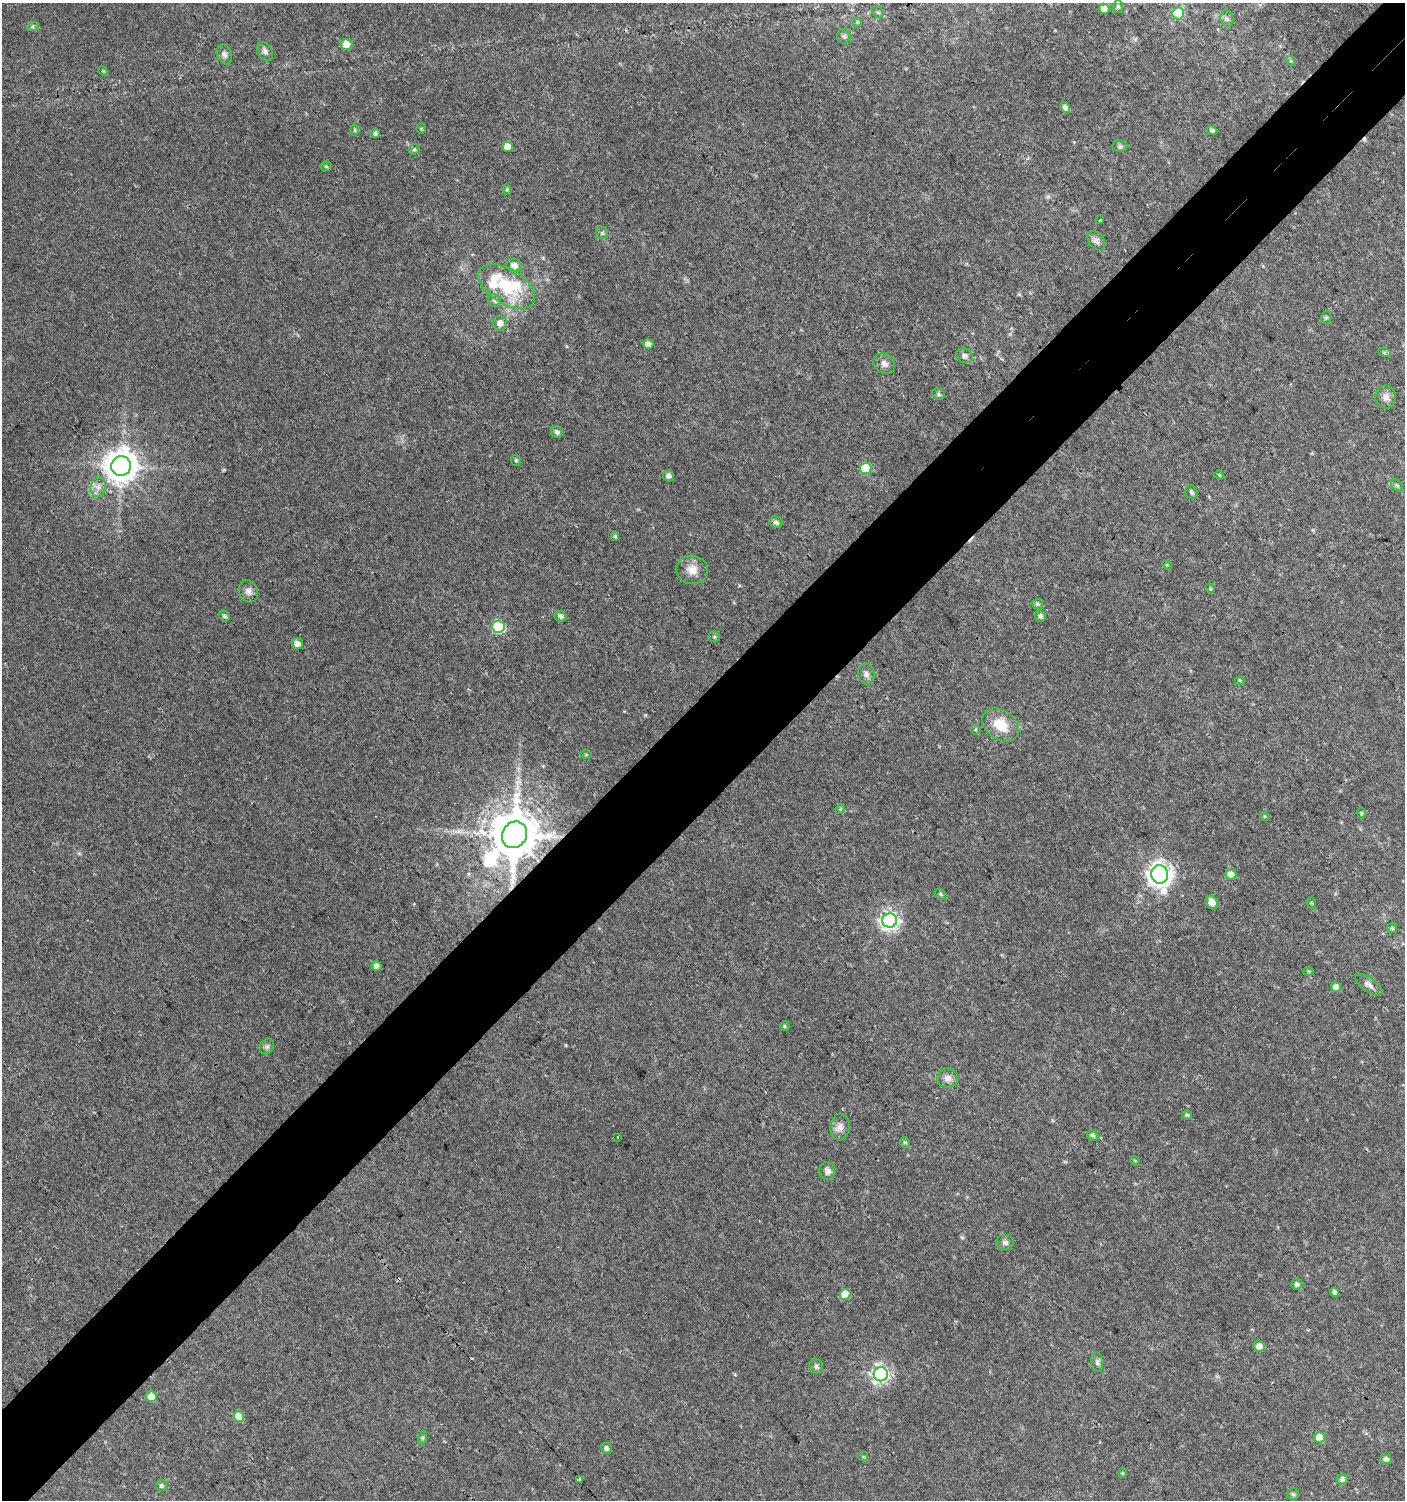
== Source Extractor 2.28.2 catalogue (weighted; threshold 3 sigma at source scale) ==
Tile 10 of 4 x 4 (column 2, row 3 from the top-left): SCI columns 1609-3011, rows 1532-3029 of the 6061 x 6086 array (HDU 1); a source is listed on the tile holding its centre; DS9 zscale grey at full resolution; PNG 1407 x 1502 px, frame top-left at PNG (2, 3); each listed source drawn as its Kron ellipse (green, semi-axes under 4 px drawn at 4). Shown black and unused: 8% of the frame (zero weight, under 3 of 4 exposures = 4% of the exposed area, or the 3 px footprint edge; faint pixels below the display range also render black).
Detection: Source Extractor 2.28.2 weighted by HDU 2 'WHT'; one run over the whole footprint, this tile lists its part. Background 0.00379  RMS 0.0021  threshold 0.00932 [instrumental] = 3 sigma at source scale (4.5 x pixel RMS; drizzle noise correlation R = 1.50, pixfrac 1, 0.0396/0.0396 arcsec/px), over >= 5 px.
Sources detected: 115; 3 cosmic-ray / hot-pixel residue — neither listed nor drawn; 3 inside a brighter listed object's ellipse — not listed separately; the other 109 listed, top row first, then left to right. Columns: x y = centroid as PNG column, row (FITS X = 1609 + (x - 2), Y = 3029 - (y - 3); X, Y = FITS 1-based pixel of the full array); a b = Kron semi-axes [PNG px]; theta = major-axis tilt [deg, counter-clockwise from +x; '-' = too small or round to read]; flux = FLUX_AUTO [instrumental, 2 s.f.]
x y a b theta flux
1118 7 6 5 - 0.38
1104 9 5 5 - 1.8
878 12 6 5 - 0.35
1178 13 6 6 - 11
1227 19 8 6 -72 0.68
857 22 5 5 - 0.27
33 26 6 4 19 0.32
844 36 7 6 - 0.54
346 44 6 5 - 2.4
265 51 10 7 -57 0.82
224 54 10 7 -69 0.89
1291 61 5 4 - 0.27
103 71 5 4 - 0.24
1065 107 5 5 - 1
421 128 5 4 - 0.26
355 130 6 4 89 0.32
1212 130 5 4 - 0.44
375 133 5 5 - 0.62
1120 146 7 6 - 0.49
507 147 5 5 - 2.5
414 149 6 5 - 0.35
326 166 5 5 - 0.3
507 189 5 4 - 0.32
1100 220 3 3 - 1.6
602 233 6 6 - 0.42
1096 241 10 7 -50 0.95
514 266 8 7 - 1.5
506 286 31 17 -31 12
495 301 7 6 - 0.65
1326 318 6 5 - 0.36
500 323 7 7 - 1.4
648 344 5 5 - 1.3
1384 352 6 4 -20 0.32
965 356 8 7 - 0.93
884 364 12 9 -37 1.1
938 394 7 5 -17 0.43
1386 397 11 10 - 1.3
557 432 6 5 - 0.72
516 460 6 5 - 0.34
121 466 10 9 - 390
866 468 6 5 - 11
1219 475 5 4 - 0.23
668 476 5 5 - 1
1397 485 7 5 -48 0.43
98 487 10 7 78 1.2
1191 492 7 5 -65 0.58
776 522 7 5 -29 0.65
615 536 5 4 - 0.34
1167 565 5 4 - 0.22
692 570 16 14 -4 2.6
1210 589 5 4 - 0.25
248 591 11 9 -65 1.2
1037 604 6 5 - 0.42
224 616 6 5 - 0.49
560 616 6 5 - 0.77
1040 616 6 5 - 0.68
498 627 6 6 - 23
714 637 6 5 - 0.35
297 644 5 5 - 1.6
866 674 10 8 -83 0.98
1240 680 5 3 - 0.19
1001 725 20 14 -36 5.3
975 730 5 5 - 0.34
586 755 5 4 - 0.19
840 809 5 4 - 0.27
1362 813 5 4 - 0.27
1265 816 5 4 - 0.23
514 835 14 12 58 1300
1160 874 9 8 - 180
1231 874 5 5 - 1.7
941 894 6 4 -40 0.38
1212 902 7 5 -64 2.1
1311 903 6 4 -88 0.25
890 920 7 7 - 89
1392 928 5 5 - 0.34
376 966 5 4 - 1.3
1308 971 5 4 - 0.23
1369 985 16 7 -35 1.2
1336 987 5 5 - 1.5
785 1026 5 4 - 0.24
267 1046 8 6 57 0.57
948 1078 10 10 - 1.3
1187 1115 5 4 - 0.33
840 1127 13 9 85 1.5
1093 1135 6 5 - 0.52
618 1137 3 2 - 0.24
905 1142 6 4 -66 0.33
1135 1161 5 3 - 0.19
828 1171 9 8 - 0.99
1005 1242 9 7 0 0.76
1297 1284 6 5 - 0.65
1334 1292 5 4 - 0.64
845 1294 5 5 - 5.7
1259 1346 5 5 - 1.8
1097 1362 10 6 -83 0.68
816 1366 8 6 -66 0.63
881 1374 7 7 - 76
151 1397 5 5 - 3
239 1416 5 5 - 5.1
1319 1437 5 5 - 4.2
422 1438 7 4 72 0.36
606 1448 5 5 - 0.66
863 1457 5 4 - 0.23
1386 1459 5 5 - 0.77
1122 1473 5 4 - 0.23
579 1479 3 3 - 4.7
1342 1479 5 5 - 0.96
161 1486 6 5 - 0.46
1293 1494 6 6 - 0.4
Overlapping masked pixels (flux is a lower limit): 3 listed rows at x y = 514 835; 890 920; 579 1479